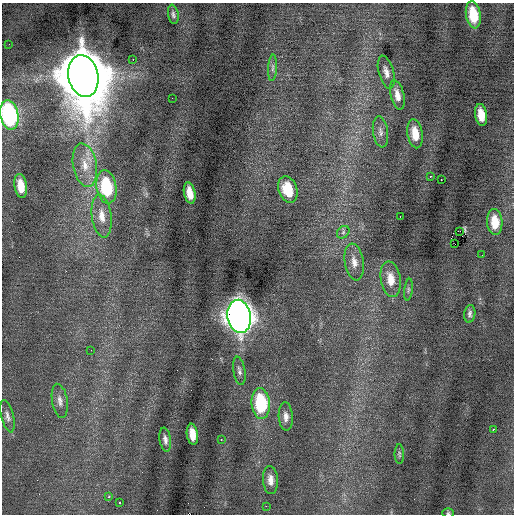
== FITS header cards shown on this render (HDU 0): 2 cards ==
NAXIS1  =                  512 / Axis length
NAXIS2  =                  512 / Axis length

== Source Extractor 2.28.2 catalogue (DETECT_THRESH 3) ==
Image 512 x 512 px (HDU 0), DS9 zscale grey, 1 PNG px = 1 image px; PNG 516 x 516 px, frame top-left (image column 1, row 512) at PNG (2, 3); each listed source drawn as its Kron ellipse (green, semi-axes under 4 px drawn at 4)
Background -0.00164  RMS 0.75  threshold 2.24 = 3 sigma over >= 5 px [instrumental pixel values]
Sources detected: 48; all 48 listed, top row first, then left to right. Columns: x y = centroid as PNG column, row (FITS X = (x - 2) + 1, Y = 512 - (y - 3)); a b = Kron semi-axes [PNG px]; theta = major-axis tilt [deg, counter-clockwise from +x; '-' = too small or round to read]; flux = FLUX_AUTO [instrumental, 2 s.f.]
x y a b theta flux
173 14 10 5 -80 140
473 15 13 7 -79 1300
9 44 2 2 - 73
133 59 2 2 - 210
273 68 13 4 87 160
386 72 17 7 -75 340
83 76 21 15 -79 390000
397 95 15 6 -76 420
172 98 2 2 - 40
9 115 15 9 -79 7700
481 115 11 6 -81 680
380 132 16 7 -82 290
415 134 14 7 -80 790
85 165 22 12 -80 1000
430 176 2 2 - 200
441 180 3 2 - 76
21 186 12 6 -81 780
106 187 17 10 -81 3300
288 189 14 9 -71 1200
190 193 11 5 -78 570
102 216 22 10 -83 730
400 216 2 2 - 56
495 222 13 7 -86 910
460 231 3 2 - 3500
343 232 7 5 47 120
455 244 3 2 - 400
482 255 2 2 - 19
354 262 19 9 -81 520
391 279 18 10 -82 790
408 290 11 4 82 110
470 314 9 5 81 140
239 316 16 11 -80 63000
91 350 2 2 - 25
239 371 14 6 -81 190
60 401 17 7 -80 320
261 403 15 9 -85 3400
7 416 16 6 -76 260
286 417 14 7 -87 320
494 429 3 2 - 400
192 434 11 5 -82 600
165 440 12 5 -81 210
221 440 3 2 - 340
399 454 10 4 -89 110
270 480 14 7 -86 410
109 496 3 3 - 400
119 502 3 3 - 280
266 506 2 2 - 310
448 513 6 5 - 71
At the frame edge (FLAGS 8, measured only in part): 2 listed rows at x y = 9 115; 448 513